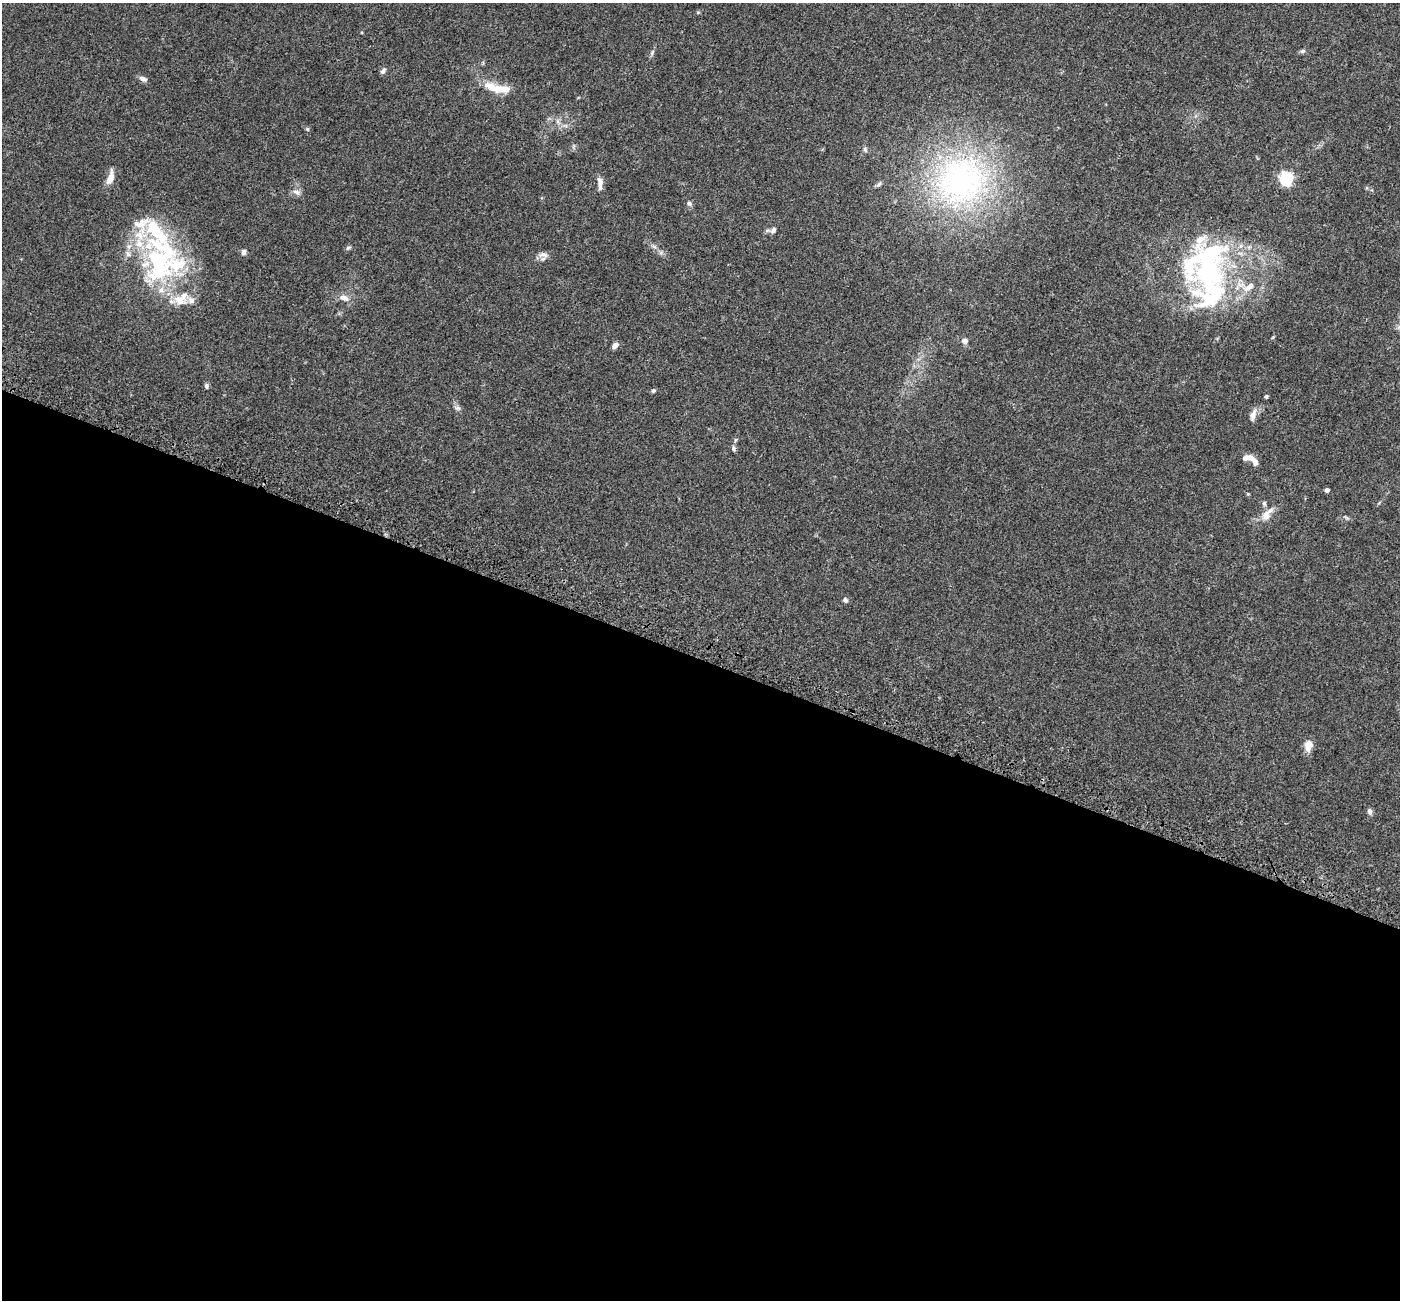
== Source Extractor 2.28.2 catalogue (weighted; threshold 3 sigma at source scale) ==
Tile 14 of 4 x 4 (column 2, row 4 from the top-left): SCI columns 1498-2895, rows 390-1687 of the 5784 x 5909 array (HDU 1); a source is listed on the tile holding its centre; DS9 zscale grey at full resolution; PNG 1402 x 1302 px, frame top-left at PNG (2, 3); no overlay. Shown black and unused: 49% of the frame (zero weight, under 3 of 5 exposures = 6% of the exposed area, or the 3 px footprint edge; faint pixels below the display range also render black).
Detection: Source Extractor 2.28.2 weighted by HDU 2 'WHT'; one run over the whole footprint, this tile lists its part. Background 0.0306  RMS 0.0029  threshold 0.0129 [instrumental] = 3 sigma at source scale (4.5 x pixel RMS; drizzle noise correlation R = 1.50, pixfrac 1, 0.0396/0.0396 arcsec/px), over >= 5 px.
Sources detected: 55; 1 inside a brighter object's white glare — not listed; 14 inside a brighter listed object's ellipse — not listed separately; the other 40 listed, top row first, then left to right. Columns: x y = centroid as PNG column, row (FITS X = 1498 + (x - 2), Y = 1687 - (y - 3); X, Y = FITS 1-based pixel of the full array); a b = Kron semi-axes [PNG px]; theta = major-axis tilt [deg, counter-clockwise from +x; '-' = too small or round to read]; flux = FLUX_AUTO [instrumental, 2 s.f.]
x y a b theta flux
698 12 6 3 18 0.27
1302 51 7 6 - 0.48
652 53 8 4 59 0.54
383 71 8 5 51 0.72
143 79 11 6 -23 0.96
497 88 39 10 -12 5.7
307 129 5 5 - 0.34
574 146 6 4 71 0.4
865 150 8 4 -64 0.48
110 178 19 7 73 2.4
1286 179 6 6 - 42
961 180 75 69 29 75
600 181 13 7 -69 1.2
879 184 9 4 36 0.54
297 192 11 6 -25 1.1
689 203 7 5 -62 0.59
773 230 8 6 48 0.87
654 246 7 4 -20 0.53
348 248 7 5 29 0.46
243 252 8 6 84 0.78
543 255 13 8 -14 1.4
159 262 73 37 -82 42
1212 295 63 53 -20 36
344 298 14 8 -24 1.7
965 341 7 7 - 1
615 345 7 6 - 1.2
206 386 7 5 -77 0.61
653 391 5 5 - 0.47
1266 396 4 4 - 0.39
458 408 9 5 -26 0.71
1253 415 18 7 71 1.5
733 448 8 6 -89 0.6
1248 458 17 7 -1 2
1327 490 4 4 - 0.71
1248 494 5 4 - 0.27
1267 514 22 10 52 3.1
1347 518 7 4 -19 0.41
845 600 6 6 - 0.6
1308 745 11 8 80 3.1
1370 811 8 6 -78 0.73